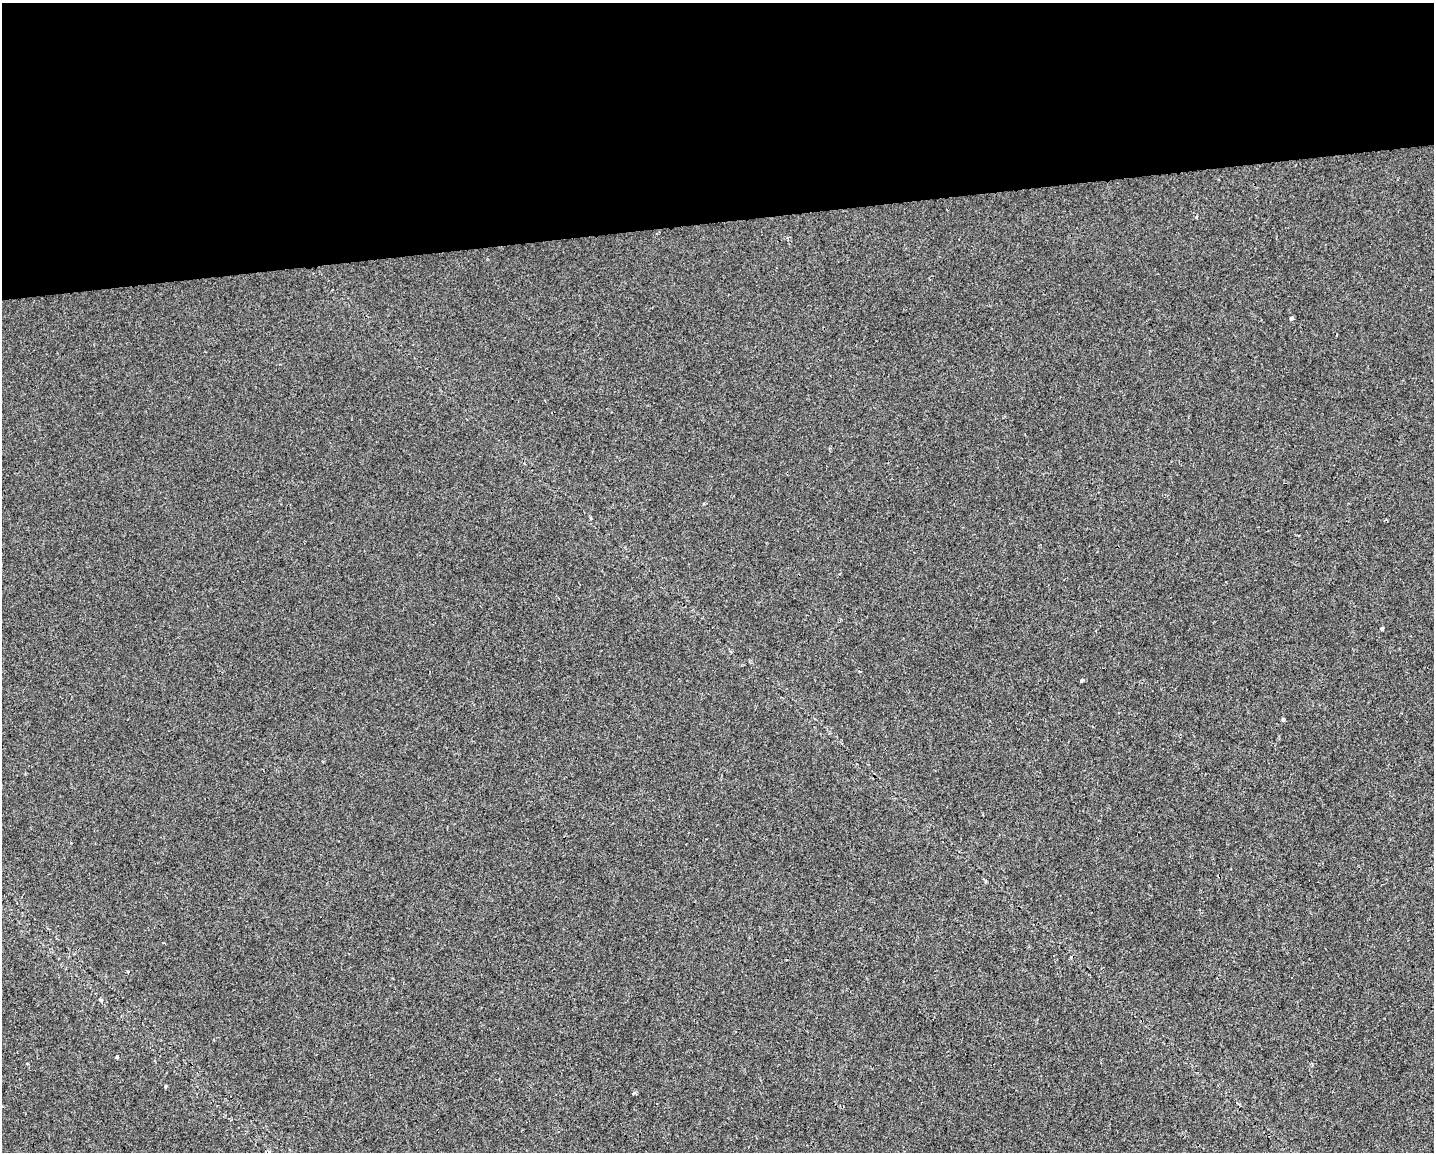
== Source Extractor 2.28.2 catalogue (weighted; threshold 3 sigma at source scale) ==
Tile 2 of 3 x 4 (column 2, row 1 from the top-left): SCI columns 1441-2872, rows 3452-4601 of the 4355 x 4601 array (HDU 1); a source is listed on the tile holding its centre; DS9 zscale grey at full resolution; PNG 1436 x 1154 px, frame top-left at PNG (2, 3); no overlay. Shown black and unused: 19% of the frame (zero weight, under 2 of 3 exposures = <1% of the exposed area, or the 3 px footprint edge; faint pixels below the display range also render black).
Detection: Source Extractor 2.28.2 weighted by HDU 2 'WHT'; one run over the whole footprint, this tile lists its part. Background 3.87e-04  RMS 0.0042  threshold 0.0191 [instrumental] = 3 sigma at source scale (4.5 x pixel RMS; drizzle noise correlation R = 1.50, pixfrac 1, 0.0396/0.0396 arcsec/px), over >= 5 px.
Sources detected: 10; all 10 listed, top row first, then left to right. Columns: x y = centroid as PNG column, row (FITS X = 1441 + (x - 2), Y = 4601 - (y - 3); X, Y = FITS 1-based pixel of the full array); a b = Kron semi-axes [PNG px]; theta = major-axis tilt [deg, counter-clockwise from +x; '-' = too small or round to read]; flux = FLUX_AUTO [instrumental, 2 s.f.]
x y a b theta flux
1196 217 3 3 - 0.56
1292 318 3 3 - 1.9
1382 629 3 3 - 2.2
1082 681 4 3 - 0.58
1283 719 3 3 - 2.7
101 1000 5 4 - 0.53
117 1057 4 3 - 1.5
27 1064 3 3 - 0.71
165 1086 3 3 - 0.58
634 1093 5 4 - 0.65